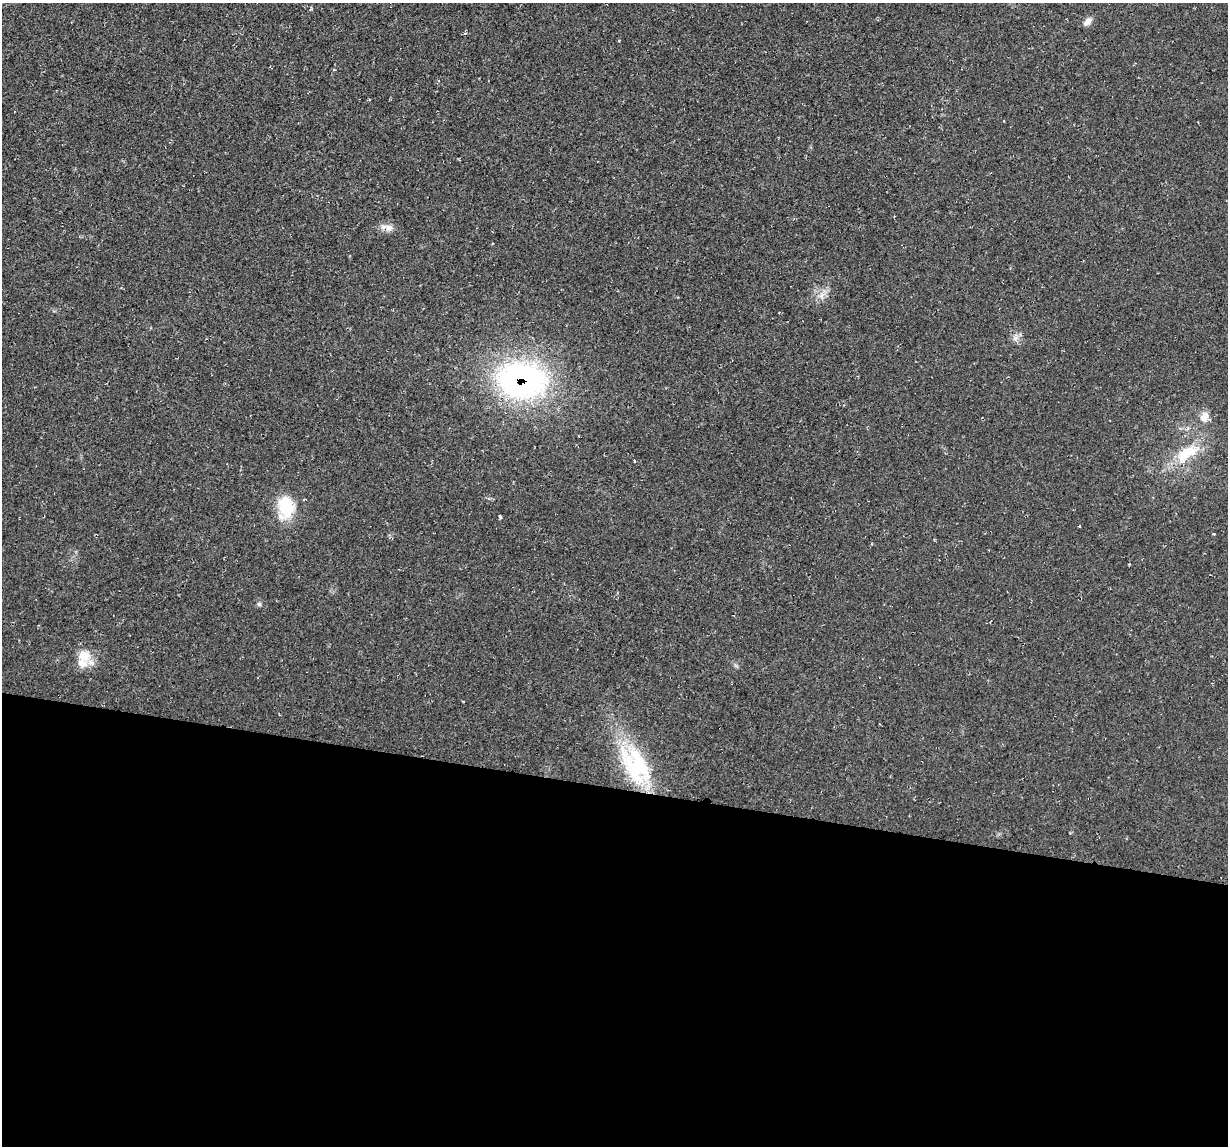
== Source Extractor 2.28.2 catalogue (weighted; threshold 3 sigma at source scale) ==
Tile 14 of 4 x 4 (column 2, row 4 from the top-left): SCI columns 1227-2452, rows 117-1260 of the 4905 x 4926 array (HDU 1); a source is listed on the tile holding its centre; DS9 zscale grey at full resolution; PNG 1230 x 1148 px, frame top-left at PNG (2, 3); no overlay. Shown black and unused: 31% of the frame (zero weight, under 2 of 3 exposures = <1% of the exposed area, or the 3 px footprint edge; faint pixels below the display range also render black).
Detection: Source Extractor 2.28.2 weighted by HDU 2 'WHT'; one run over the whole footprint, this tile lists its part. Background 0.0197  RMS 0.006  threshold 0.0268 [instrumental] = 3 sigma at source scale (4.5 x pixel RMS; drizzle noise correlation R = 1.50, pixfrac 1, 0.05/0.05 arcsec/px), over >= 5 px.
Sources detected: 16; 3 inside a brighter listed object's ellipse — not listed separately; the other 13 listed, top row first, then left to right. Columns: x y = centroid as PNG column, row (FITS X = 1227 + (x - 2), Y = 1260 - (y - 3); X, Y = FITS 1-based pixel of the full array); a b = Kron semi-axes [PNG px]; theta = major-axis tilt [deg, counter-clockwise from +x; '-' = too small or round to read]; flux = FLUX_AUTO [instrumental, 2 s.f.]
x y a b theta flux
1087 21 12 7 45 3.2
388 228 11 9 10 3.8
822 296 11 6 59 3.3
1015 338 10 4 33 1.9
522 380 52 37 -9 160
1204 417 15 11 77 5.3
1187 453 39 17 34 23
634 461 4 2 - 0.52
286 507 30 21 89 21
1214 534 3 3 - 0.73
259 604 7 4 -44 0.97
84 655 18 15 -6 9.1
632 769 70 15 -62 47
Overlapping masked pixels (flux is a lower limit): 1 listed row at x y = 522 380
Unlisted compact peaks at least as high as the median listed source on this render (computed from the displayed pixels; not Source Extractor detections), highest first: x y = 500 517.